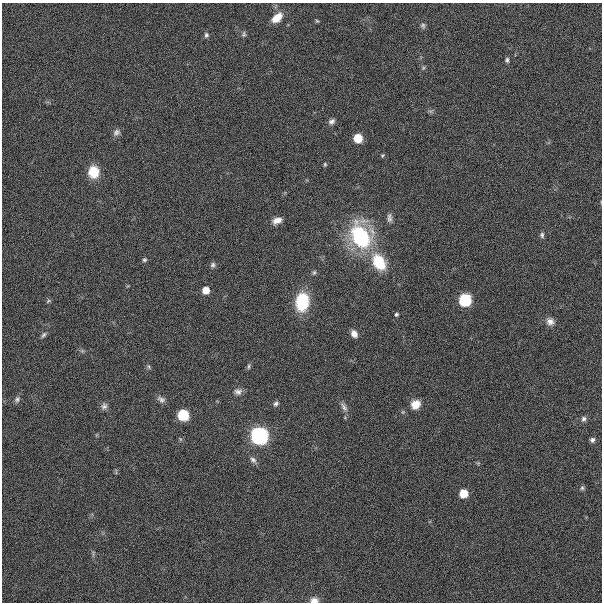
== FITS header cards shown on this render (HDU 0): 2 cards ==
NAXIS1  =                  600
NAXIS2  =                  600

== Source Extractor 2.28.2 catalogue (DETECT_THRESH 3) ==
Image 600 x 600 px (HDU 0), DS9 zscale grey, 1 PNG px = 1 image px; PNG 604 x 604 px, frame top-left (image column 1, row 600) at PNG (2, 3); no overlay
Background 0.00416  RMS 0.025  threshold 0.0754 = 3 sigma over >= 5 px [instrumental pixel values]
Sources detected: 47; all 47 listed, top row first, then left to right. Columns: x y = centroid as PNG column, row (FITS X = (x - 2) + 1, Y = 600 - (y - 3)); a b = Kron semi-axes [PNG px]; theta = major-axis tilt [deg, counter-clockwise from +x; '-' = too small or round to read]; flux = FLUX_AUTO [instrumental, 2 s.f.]
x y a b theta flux
277 18 11 7 43 22
317 21 5 4 - 1.8
423 25 7 6 - 3.5
244 34 7 5 70 2.8
206 35 7 5 -89 3.3
507 60 6 4 -84 3.2
423 68 6 4 71 2.1
332 121 7 6 - 5.5
116 132 9 7 35 5.7
358 138 6 6 - 57
382 155 5 4 - 1.9
325 164 5 4 - 2
94 172 11 9 -89 39
389 218 11 6 -89 5.5
277 220 10 6 22 11
542 235 7 5 -83 3.3
360 236 20 14 -60 190
144 260 5 5 - 2.6
379 262 16 11 -59 61
213 265 6 6 - 3.7
314 272 6 4 63 2.6
206 290 6 5 - 24
465 300 7 6 - 210
48 301 7 4 45 2.3
302 302 16 11 82 84
396 314 3 3 - 2.5
550 322 10 8 -10 8.9
354 334 7 5 -63 9.8
44 335 9 4 52 3.6
249 366 8 4 89 2.8
149 367 7 4 -60 2.5
238 392 11 8 2 7.9
17 399 8 6 61 4.7
161 399 11 7 -30 6.5
276 404 7 6 - 4.3
415 404 9 8 - 18
104 406 9 8 - 6
344 407 13 6 -57 6.4
183 415 7 6 - 140
584 419 7 6 - 4.4
259 436 7 7 - 940
592 440 5 5 - 4.3
253 460 10 7 -44 6.5
582 488 6 5 - 2.8
463 493 6 6 - 43
93 553 10 3 79 3.1
314 601 8 5 -1 11
At the frame edge (FLAGS 8, measured only in part): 1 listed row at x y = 314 601